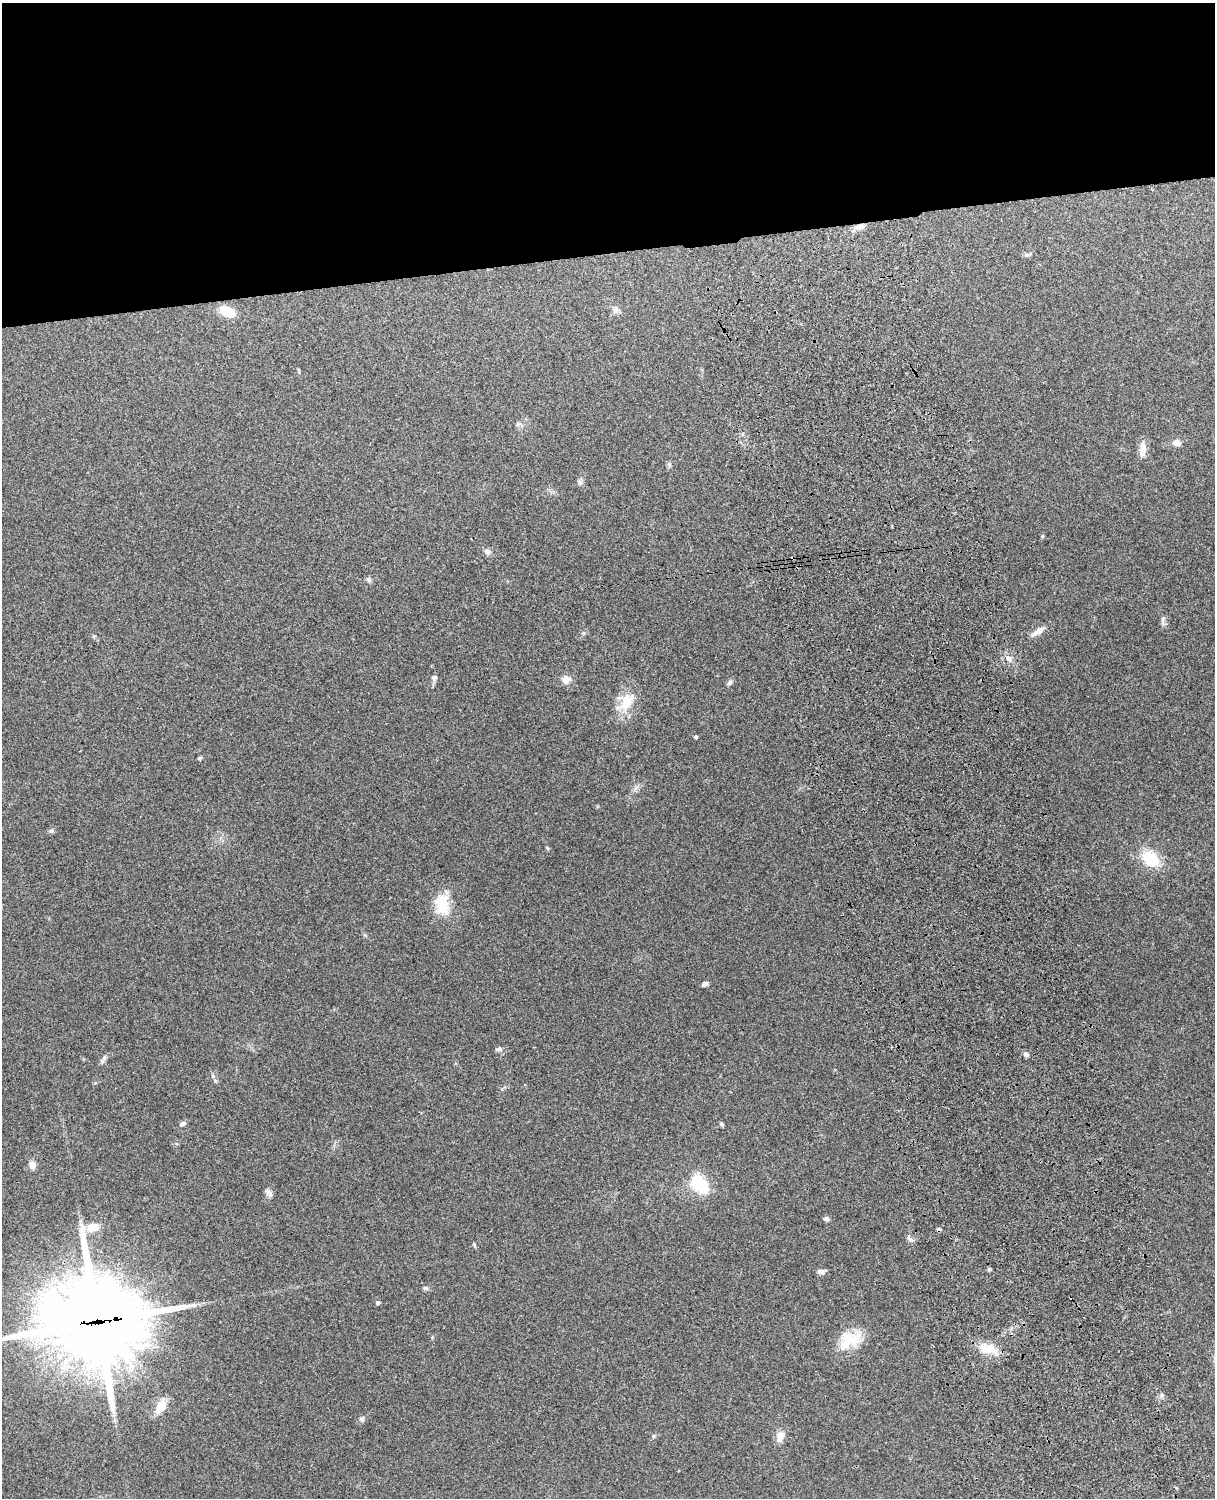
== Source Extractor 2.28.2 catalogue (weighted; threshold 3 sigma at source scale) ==
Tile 2 of 4 x 3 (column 2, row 1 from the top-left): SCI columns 1331-2543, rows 3155-4650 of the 5089 x 4927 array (HDU 1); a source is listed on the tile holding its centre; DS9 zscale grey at full resolution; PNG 1217 x 1500 px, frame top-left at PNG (2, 3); no overlay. Shown black and unused: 17% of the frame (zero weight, under 3 of 4 exposures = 6% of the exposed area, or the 3 px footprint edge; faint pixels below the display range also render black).
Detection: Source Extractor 2.28.2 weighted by HDU 2 'WHT'; one run over the whole footprint, this tile lists its part. Background 0.277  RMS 0.0092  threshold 0.0412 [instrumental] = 3 sigma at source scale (4.5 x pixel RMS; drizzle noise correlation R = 1.50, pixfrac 1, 0.05/0.05 arcsec/px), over >= 5 px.
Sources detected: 50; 2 cosmic-ray / hot-pixel residue — not listed; the other 48 listed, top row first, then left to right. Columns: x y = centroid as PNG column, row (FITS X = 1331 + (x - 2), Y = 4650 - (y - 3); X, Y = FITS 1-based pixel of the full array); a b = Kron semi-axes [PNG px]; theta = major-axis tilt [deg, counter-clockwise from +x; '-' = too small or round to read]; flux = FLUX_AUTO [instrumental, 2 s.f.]
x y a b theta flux
859 227 14 6 12 5.1
1027 255 9 5 6 2.1
615 310 11 8 84 4.2
227 311 16 10 -25 17
1177 443 9 8 - 4.6
1142 449 19 7 87 8
580 482 7 5 60 2.2
1043 536 4 3 - 1.3
487 552 10 7 -22 3.2
369 580 7 6 - 2.1
1163 619 8 5 57 2.1
1037 631 20 7 35 6.5
1009 658 10 6 -45 3.9
434 678 6 6 - 2.9
566 679 11 11 - 5.9
729 683 8 6 45 2.3
627 702 26 18 57 21
696 737 3 3 - 1.5
199 758 4 4 - 1.6
52 831 8 5 41 1.9
1150 859 19 13 -35 32
442 904 22 13 -86 31
705 984 6 5 - 2.6
498 1049 10 5 9 2.1
1026 1054 7 6 - 2.3
103 1058 13 5 58 2.7
213 1076 7 4 -72 1.5
182 1124 7 5 21 2.6
722 1124 7 4 -29 1.4
32 1165 9 8 - 5
699 1184 15 11 -50 50
270 1194 8 7 - 3.1
826 1219 7 6 - 1.9
93 1227 16 11 14 11
910 1239 12 5 -41 2.8
474 1245 6 4 -68 1.3
989 1269 4 4 - 1.8
821 1271 10 6 -1 3.2
426 1288 7 5 0 1.9
377 1303 5 4 - 1.7
97 1321 36 29 2 11000
850 1338 30 18 -6 25
988 1349 21 14 -6 15
1162 1395 6 4 -72 1.6
161 1407 19 10 63 13
362 1419 6 6 - 2
781 1435 14 10 12 6.2
653 1436 6 4 90 1.2
Overlapping masked pixels (flux is a lower limit): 2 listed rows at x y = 859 227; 97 1321